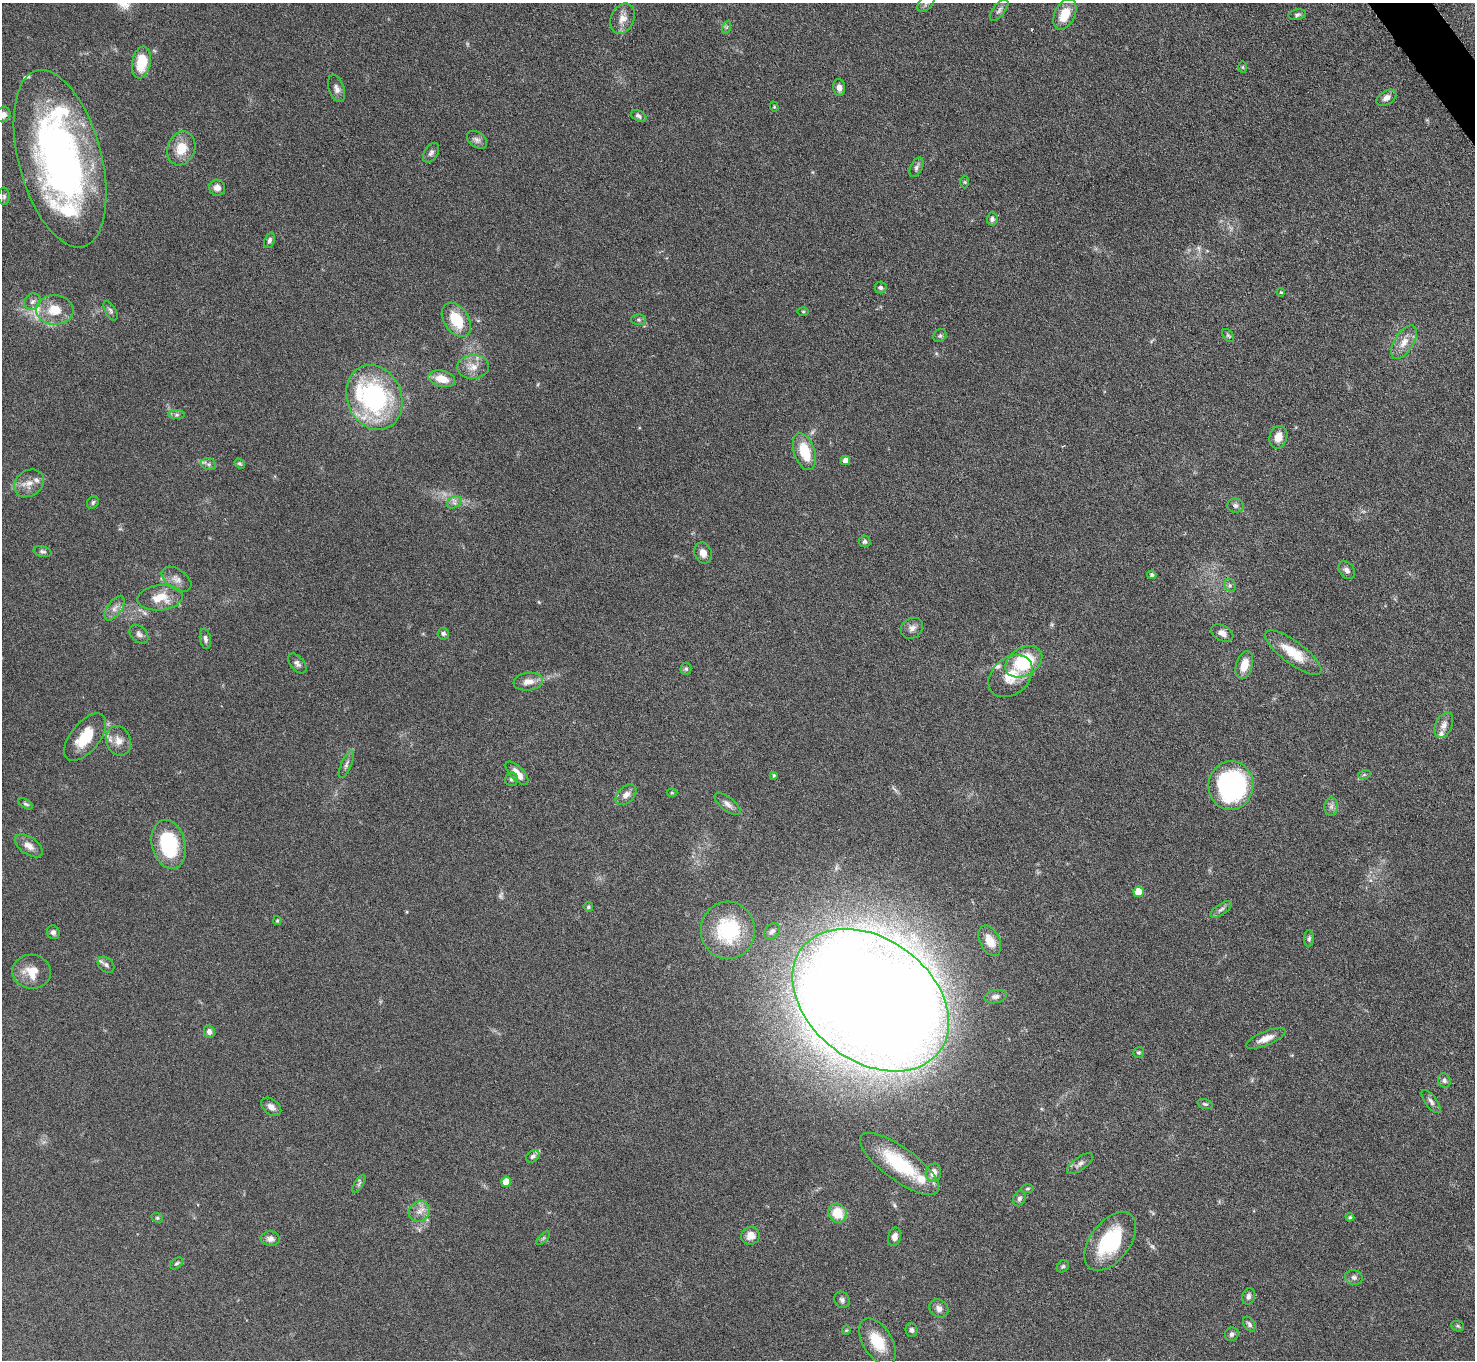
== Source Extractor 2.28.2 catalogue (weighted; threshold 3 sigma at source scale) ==
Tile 10 of 4 x 4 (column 2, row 3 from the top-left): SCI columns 1474-2946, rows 1656-3013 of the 5893 x 5887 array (HDU 1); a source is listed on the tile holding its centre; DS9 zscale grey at full resolution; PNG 1477 x 1362 px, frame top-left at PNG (2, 3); each listed source drawn as its Kron ellipse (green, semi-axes under 4 px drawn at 4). Shown black and unused: <1% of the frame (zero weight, under 3 of 6 exposures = <1% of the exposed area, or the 3 px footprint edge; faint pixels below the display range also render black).
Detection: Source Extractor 2.28.2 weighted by HDU 2 'WHT'; one run over the whole footprint, this tile lists its part. Background 0.0847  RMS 0.0043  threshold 0.0176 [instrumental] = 3 sigma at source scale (4.09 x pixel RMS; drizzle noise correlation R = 1.36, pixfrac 0.8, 0.05/0.05 arcsec/px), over >= 5 px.
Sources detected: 146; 2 too faint to see at this stretch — neither listed nor drawn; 10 inside a brighter listed object's ellipse — not listed separately; the other 134 listed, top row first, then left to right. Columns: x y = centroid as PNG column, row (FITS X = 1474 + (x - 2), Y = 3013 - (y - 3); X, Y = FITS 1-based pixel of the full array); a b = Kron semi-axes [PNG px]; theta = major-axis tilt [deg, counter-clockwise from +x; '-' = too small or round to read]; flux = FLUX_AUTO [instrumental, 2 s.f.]
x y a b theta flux
926 3 10 6 46 1.6
999 10 13 6 52 1.5
1065 14 16 10 64 8.1
1297 15 9 5 11 0.96
623 18 16 11 65 3.9
727 27 6 4 71 0.65
141 62 16 9 80 12
1242 67 6 4 90 0.51
839 87 8 6 -83 2.2
336 89 14 7 -70 2
1386 98 11 7 32 2.1
774 107 5 4 - 0.48
3 115 8 7 - 1.9
639 116 8 5 -29 1.1
477 140 11 7 -34 1.7
181 148 17 13 70 7.8
431 153 11 6 57 1.4
60 159 91 41 -75 180
916 167 10 6 65 1.2
965 182 6 4 -88 0.47
217 188 8 8 - 2.6
4 196 9 5 90 1
992 219 6 5 - 1
269 240 8 5 69 1.1
881 288 6 5 - 1.1
1281 292 4 3 - 0.45
32 301 9 7 44 1.6
55 310 19 14 -3 9.1
110 310 11 5 -61 1
803 312 6 4 -1 0.43
456 320 19 12 -56 13
638 320 7 5 -1 0.84
1228 335 7 4 -54 0.62
940 336 7 6 - 0.79
1404 342 19 9 58 4.6
473 367 16 12 4 4.6
442 379 13 8 -14 6.2
374 397 33 27 -67 60
177 415 8 4 0 0.85
1278 437 11 9 73 4.1
804 452 19 10 -72 12
845 460 5 5 - 2.1
209 464 8 6 -20 1.1
240 464 5 4 - 0.6
29 483 16 12 37 4.1
93 502 7 5 59 0.85
454 502 8 5 30 1.4
1235 505 8 7 - 1.2
865 541 6 6 - 0.93
43 552 9 5 -14 0.98
703 553 11 8 -68 3.2
1347 570 10 7 -52 1.8
1152 575 5 4 - 0.83
177 579 16 10 -35 2.9
1230 585 6 5 - 0.83
160 598 23 12 7 8
115 608 14 7 55 2.5
912 628 12 10 34 2.1
1222 633 12 7 -27 2.2
139 634 11 7 -46 1.7
443 634 6 5 - 0.98
205 639 10 5 -79 1.3
1293 653 34 11 -36 12
1024 662 20 14 31 23
297 664 12 6 -50 1.5
1244 665 14 8 73 5.8
686 669 6 5 - 0.79
1011 676 24 18 40 9
528 682 15 9 8 3.6
1444 725 13 8 65 2.5
85 737 28 14 51 12
118 741 15 12 -68 4.2
346 764 14 5 67 1.5
517 773 14 6 -46 5.1
774 775 4 3 - 0.61
1364 775 6 4 19 0.59
511 779 7 6 - 1
1231 786 24 22 84 78
672 793 5 3 - 0.37
626 795 12 8 44 2.6
26 804 8 4 -31 0.8
727 804 16 6 -39 2.1
1331 806 9 7 89 1.5
169 844 25 16 -76 28
29 846 16 8 -34 3.3
1139 892 5 5 - 9.5
588 907 5 4 - 0.63
1221 909 12 5 34 1.4
277 921 4 3 - 0.47
728 930 29 27 -87 30
772 931 9 6 46 1.5
53 932 7 6 - 1.2
1309 939 8 5 88 0.84
990 941 16 10 -64 5.3
106 965 9 6 -42 1.4
32 972 19 17 -9 7.5
995 997 11 6 11 1.5
871 1000 86 61 -37 1300
209 1032 6 5 - 1.8
1266 1038 21 7 22 4
1139 1052 6 5 - 0.66
1444 1080 7 6 - 1.2
1431 1102 13 6 -53 1.5
1205 1104 8 4 -15 0.74
271 1107 11 7 -39 2.3
533 1156 7 5 38 1.1
1080 1163 15 6 36 1.9
899 1164 47 16 -36 27
933 1173 9 7 77 3.4
506 1182 5 5 - 7.5
359 1184 10 4 57 0.87
1028 1189 6 3 1 0.46
1019 1198 8 6 68 1.1
419 1212 11 10 - 2.9
838 1213 10 9 - 9.5
1350 1217 4 4 - 0.61
157 1218 6 4 -21 0.61
750 1236 9 8 - 3.6
895 1237 9 6 77 2.4
543 1238 9 3 45 0.64
270 1239 9 7 -4 2.1
1110 1241 34 19 52 27
176 1263 7 5 38 0.72
1063 1266 7 5 44 0.65
1354 1277 9 7 -16 1.3
1248 1296 8 6 74 1.4
842 1300 8 7 - 1.2
939 1308 10 8 -39 2
1249 1324 8 5 -58 1
1458 1326 6 5 - 0.66
846 1330 5 4 - 0.41
912 1330 7 6 - 1
1232 1334 7 6 - 1.2
877 1342 26 14 -58 12
Isophote crosses this tile's border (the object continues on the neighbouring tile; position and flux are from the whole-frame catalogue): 2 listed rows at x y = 926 3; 3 115